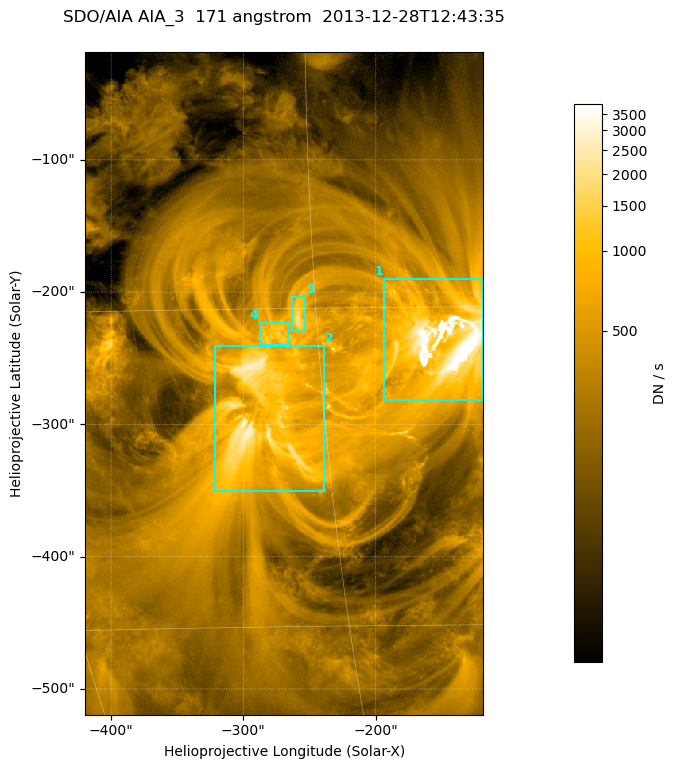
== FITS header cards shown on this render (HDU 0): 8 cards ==
TELESCOP= 'SDO/AIA '
INSTRUME= 'AIA_3   '
WAVELNTH=                  171
WAVEUNIT= 'angstrom'
DATE-OBS= '2013-12-28T12:43:35.34'
CTYPE1  = 'HPLN-TAN'
CTYPE2  = 'HPLT-TAN'
BUNIT   = 'DN / s  '

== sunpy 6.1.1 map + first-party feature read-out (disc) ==
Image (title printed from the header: SDO/AIA AIA_3  171 angstrom  2013-12-28T12:43:35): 502 x 835 px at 0.599 arcsec/px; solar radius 976 arcsec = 1628 px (partial field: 5.0% of the solar disc is inside the frame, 100% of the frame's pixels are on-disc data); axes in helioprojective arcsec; data unit DN / s (BUNIT, on the colour bar)
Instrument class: DISC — disc imager (sunpy class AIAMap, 171 A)
Bright regions (active regions / flare kernels): reference = the on-disc median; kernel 5 px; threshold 5 sigma = 742 DN / s over a disc level ~242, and >= 1.15x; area >= 419 px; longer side >= 6 px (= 3.6 arcsec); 4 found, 4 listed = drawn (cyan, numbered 1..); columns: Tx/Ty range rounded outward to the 2 arcsec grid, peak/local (2 s.f.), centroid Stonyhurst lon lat
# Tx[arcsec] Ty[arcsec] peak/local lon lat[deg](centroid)
1 -194..-118 -282..-190 33 -9 -17
2 -322..-238 -350..-240 12 -18 -20
3 -264..-252 -230..-202 8 -16 -15
4 -288..-266 -240..-222 5.7 -17 -16